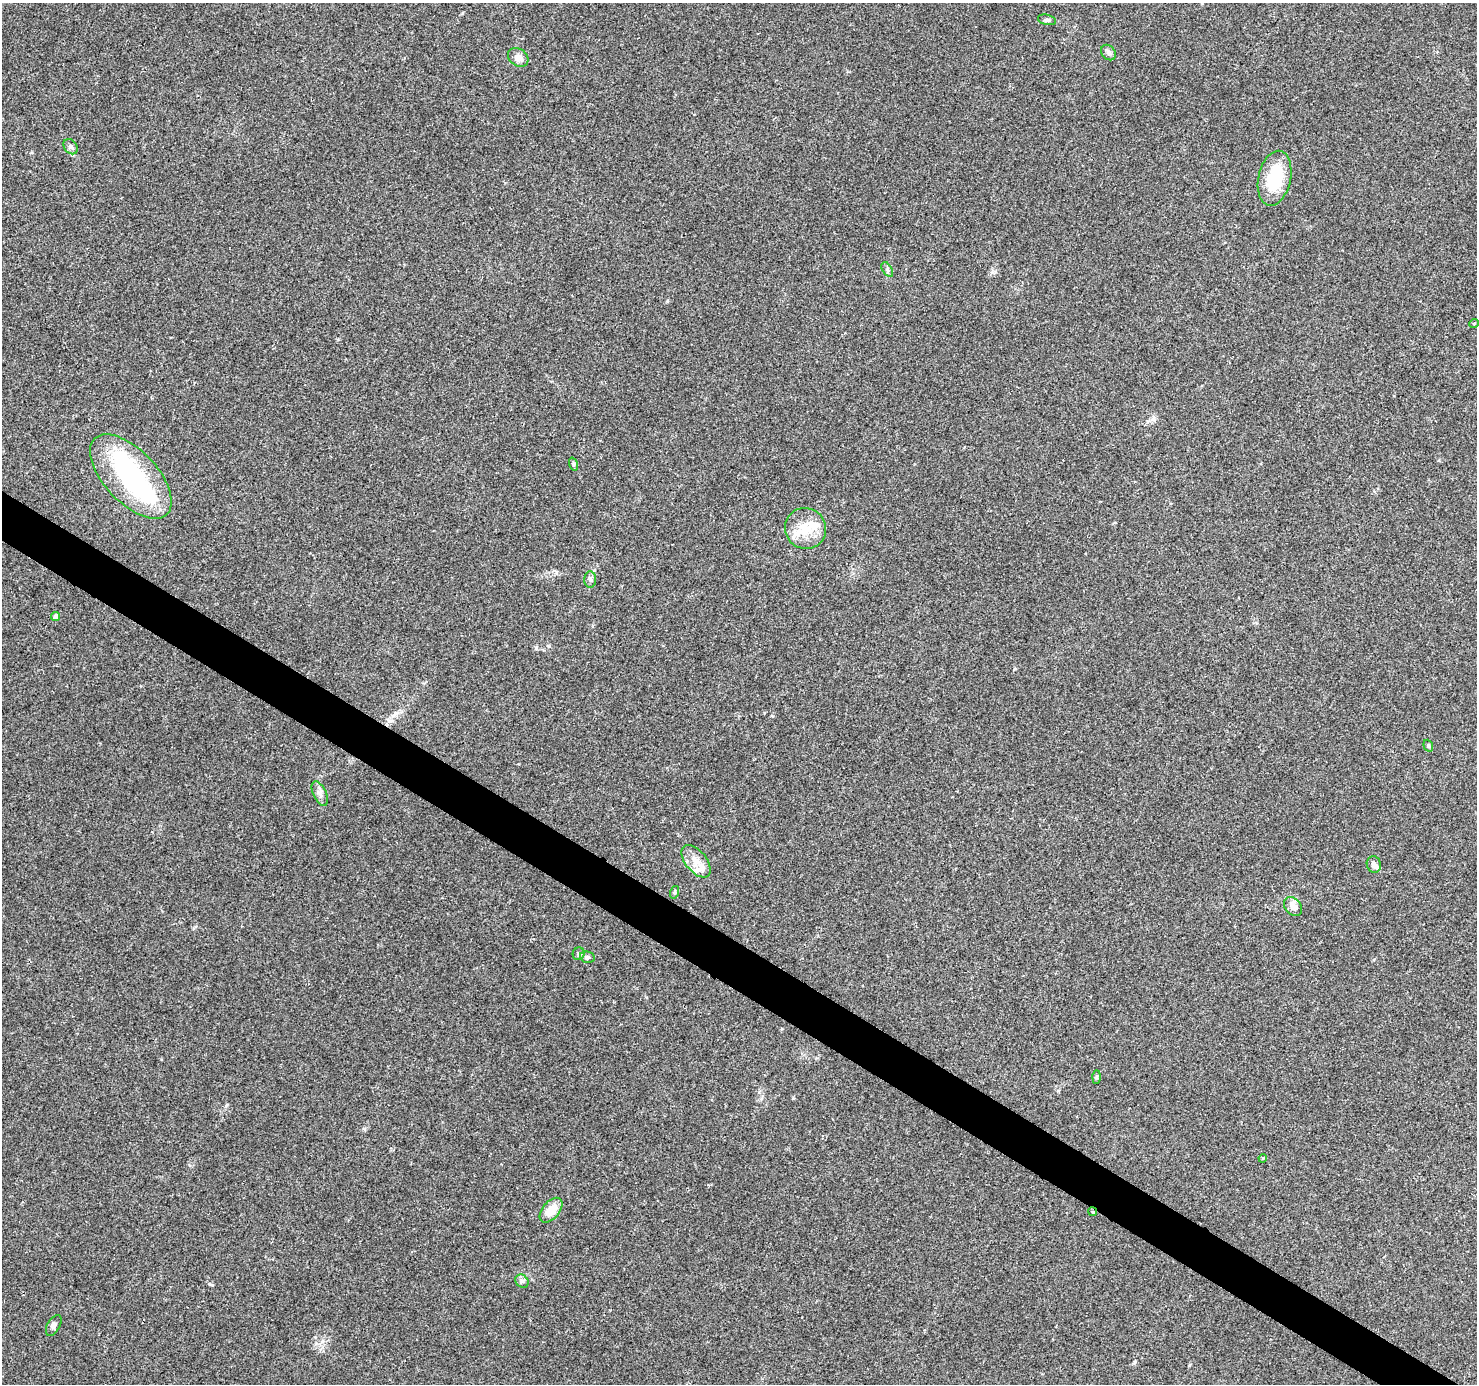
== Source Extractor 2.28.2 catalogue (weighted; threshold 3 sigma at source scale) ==
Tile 6 of 4 x 4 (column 2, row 2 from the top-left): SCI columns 1482-2956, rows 3018-4399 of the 5905 x 5969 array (HDU 1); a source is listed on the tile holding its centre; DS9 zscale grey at full resolution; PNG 1479 x 1386 px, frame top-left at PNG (2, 3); each listed source drawn as its Kron ellipse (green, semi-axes under 4 px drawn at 4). Shown black and unused: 3% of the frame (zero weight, under 2 of 3 exposures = <1% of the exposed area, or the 3 px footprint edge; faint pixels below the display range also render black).
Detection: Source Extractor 2.28.2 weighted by HDU 2 'WHT'; one run over the whole footprint, this tile lists its part. Background 0.047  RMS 0.0058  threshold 0.0262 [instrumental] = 3 sigma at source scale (4.5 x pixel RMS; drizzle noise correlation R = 1.50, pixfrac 1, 0.0396/0.0396 arcsec/px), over >= 5 px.
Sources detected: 32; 2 inside a brighter object's white glare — neither listed nor drawn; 4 inside a brighter listed object's ellipse — not listed separately; the other 26 listed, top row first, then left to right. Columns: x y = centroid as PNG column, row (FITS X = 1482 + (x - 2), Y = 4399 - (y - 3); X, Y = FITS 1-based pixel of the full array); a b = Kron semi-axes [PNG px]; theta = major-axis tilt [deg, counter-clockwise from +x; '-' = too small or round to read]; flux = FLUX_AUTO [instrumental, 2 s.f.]
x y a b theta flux
1047 20 9 5 -12 1.2
1108 52 8 6 -47 1.7
518 57 11 8 -37 3.2
71 147 8 6 -53 1.7
1275 178 28 16 78 26
887 269 8 4 -59 1.3
1474 323 5 3 - 0.46
573 464 7 4 -71 0.78
131 476 52 26 -47 83
805 528 21 20 - 14
590 579 8 6 -89 1.5
56 616 4 4 - 3
1428 746 6 4 -70 0.76
320 794 13 6 -65 2.7
696 861 19 10 -51 6.6
1374 864 8 7 - 2.5
675 892 6 4 71 0.8
1293 906 11 8 -49 4.8
579 954 6 6 - 1.1
587 957 7 5 -13 1.3
1097 1077 7 4 89 0.82
1263 1158 4 3 - 0.53
551 1210 14 8 50 8.5
1093 1212 4 3 - 0.57
522 1281 7 6 - 1.5
54 1325 11 6 60 1.9
Overlapping masked pixels (flux is a lower limit): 1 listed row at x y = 1093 1212
Unlisted compact peaks at least as high as the median listed source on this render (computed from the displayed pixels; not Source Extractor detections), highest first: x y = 212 1285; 536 648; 227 1105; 549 646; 992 272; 793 1098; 667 301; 1154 418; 556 572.